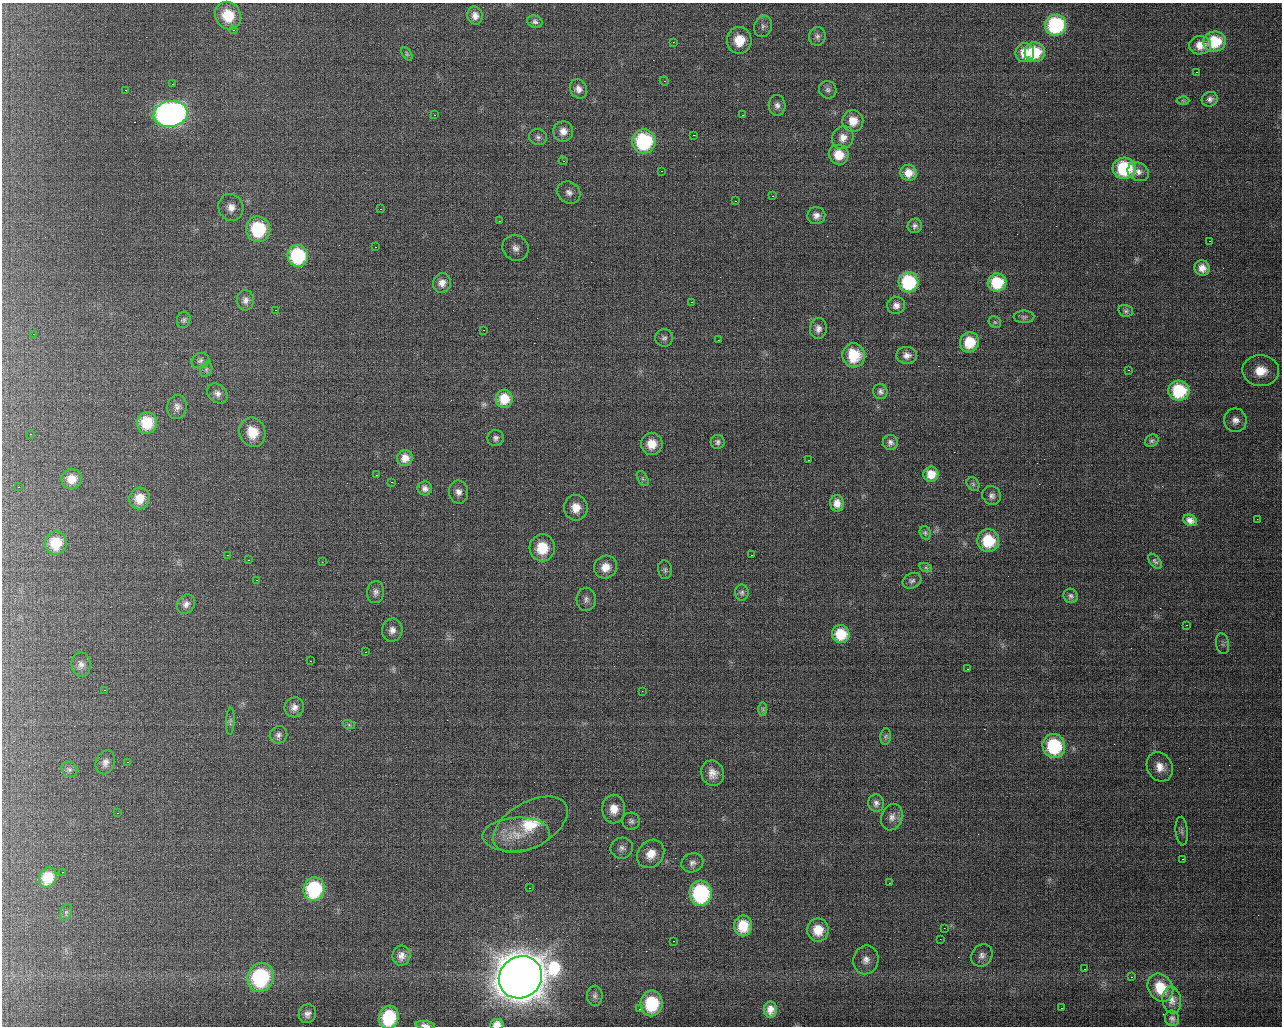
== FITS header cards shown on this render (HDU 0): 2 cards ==
NAXIS1  =                 1280 / length of data axis 1
NAXIS2  =                 1024 / length of data axis 2

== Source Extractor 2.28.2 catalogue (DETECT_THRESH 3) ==
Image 1280 x 1024 px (HDU 0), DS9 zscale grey, 1 PNG px = 1 image px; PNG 1284 x 1028 px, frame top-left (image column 1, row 1024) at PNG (2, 3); each listed source drawn as its Kron ellipse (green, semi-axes under 4 px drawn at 4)
Background 102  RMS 2.2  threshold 6.48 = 3 sigma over >= 5 px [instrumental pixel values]
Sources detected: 190; all 190 listed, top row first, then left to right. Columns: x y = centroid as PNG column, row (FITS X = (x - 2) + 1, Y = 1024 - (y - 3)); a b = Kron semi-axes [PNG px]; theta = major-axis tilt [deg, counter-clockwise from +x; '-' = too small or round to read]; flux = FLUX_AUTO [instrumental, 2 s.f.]
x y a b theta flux
228 16 14 13 - 4900
475 16 9 7 -77 860
535 22 8 6 -23 380
1056 25 10 10 - 13000
763 26 11 8 74 620
233 30 4 4 - 150
817 36 9 8 - 610
739 40 13 12 - 3500
673 42 4 3 - 120
1214 42 11 10 - 5000
1200 45 11 9 2 1600
1035 52 10 10 - 4600
1025 53 9 9 - 2200
407 54 7 4 -55 190
1196 72 3 2 - 410
664 81 4 4 - 160
172 84 2 2 - 76
578 89 10 8 -64 880
125 90 2 2 - 110
828 90 9 8 - 520
1210 99 8 7 - 550
1183 101 6 4 -1 210
777 105 10 8 -86 710
171 114 17 13 9 79000
434 115 2 2 - 110
742 115 3 2 - 510
853 121 11 10 - 2000
563 131 10 10 - 1300
694 135 2 2 - 110
538 137 9 8 - 530
843 138 12 10 57 1300
644 141 12 12 - 14000
839 155 10 9 - 2800
563 161 4 4 - 150
1124 168 12 10 -5 9600
661 171 2 2 - 110
1138 172 11 9 -24 880
909 173 8 8 - 1500
569 193 12 10 -35 1000
772 196 3 2 - 190
735 201 3 2 - 330
231 207 14 12 -67 1500
380 209 3 2 - 150
816 216 9 8 - 810
499 221 3 3 - 160
915 226 7 7 - 450
258 229 13 12 - 9300
1209 241 3 2 - 410
375 247 2 2 - 330
516 248 13 12 - 1400
298 256 11 10 - 11000
1202 268 8 7 - 1200
908 282 10 10 - 9800
997 282 9 9 - 5000
442 283 10 9 - 1000
245 300 10 8 -88 740
691 302 3 2 - 170
896 305 9 8 - 770
275 310 2 2 - 260
1126 311 7 5 -14 340
1024 317 10 6 0 370
184 320 8 6 74 330
995 322 7 5 -42 280
818 329 10 8 88 820
483 330 3 2 - 370
33 334 3 3 - 77
664 338 9 8 - 560
718 340 2 2 - 72
969 342 10 9 - 4200
854 355 12 11 - 4200
907 355 10 8 -5 800
200 361 9 7 19 500
206 369 8 6 70 370
1128 370 2 2 - 110
1261 371 18 15 -4 3900
880 391 7 7 - 470
1179 391 10 10 - 7200
217 393 11 9 -42 800
504 399 9 8 - 2600
177 407 12 10 79 800
1235 420 12 11 - 1100
147 423 11 10 - 4400
252 432 15 13 -70 3100
30 434 3 2 - 170
496 438 8 8 - 500
1152 441 7 6 - 310
718 442 7 7 - 440
890 442 7 7 - 500
652 444 11 11 - 2400
405 458 8 7 - 1200
808 460 2 2 - 69
931 474 7 7 - 1700
376 475 2 2 - 81
72 479 10 10 - 1900
643 479 8 5 -59 320
391 482 2 2 - 89
973 484 7 6 - 340
18 487 2 2 - 230
425 488 7 7 - 640
459 492 11 9 -77 1000
992 496 10 9 - 680
140 498 11 10 - 2300
837 503 8 7 - 1200
576 508 13 11 -89 2300
1257 519 2 2 - 76
1190 520 7 5 -26 760
925 533 7 5 -70 250
988 541 11 11 - 6200
56 543 11 11 - 3700
542 548 13 12 - 4900
227 555 3 2 - 240
751 555 3 2 - 120
248 560 3 2 - 350
1155 561 9 5 -48 310
322 562 2 2 - 71
605 567 12 11 - 2100
926 568 6 4 -19 240
665 570 9 7 -83 390
256 580 3 2 - 140
912 581 10 7 26 410
376 592 11 8 83 660
742 593 8 7 - 370
1071 596 7 7 - 420
586 599 11 9 88 790
186 604 10 8 55 740
1186 625 3 2 - 430
392 630 11 10 - 1000
841 634 9 9 - 3600
1222 644 10 6 -79 520
365 652 3 2 - 310
310 661 2 2 - 130
81 664 12 9 -83 920
967 669 3 2 - 400
104 690 2 2 - 84
642 691 2 2 - 77
294 707 10 9 - 910
763 709 7 4 -90 250
230 721 13 4 87 300
349 725 6 4 -19 210
278 735 9 8 - 570
886 736 8 5 83 330
1054 746 12 11 - 9500
105 762 12 9 68 890
127 762 3 2 - 310
1160 767 15 12 -63 2000
69 769 8 7 - 420
712 773 13 11 -73 1400
876 803 8 8 - 570
614 809 14 11 89 2100
117 813 3 2 - 300
892 817 14 10 69 1000
631 821 9 8 - 530
530 825 41 22 29 8300
1182 831 14 6 -85 680
516 835 34 17 3 4800
622 848 11 10 - 850
651 854 15 12 51 2100
1182 859 3 2 - 220
692 863 11 9 19 770
62 872 2 2 - 80
48 878 10 8 66 3000
889 883 3 2 - 130
529 888 3 2 - 190
314 889 12 10 77 11000
701 893 12 11 - 17000
66 912 8 5 65 430
743 926 10 9 - 3500
944 928 2 2 - 66
818 930 11 10 - 2700
940 939 2 2 - 85
673 941 2 2 - 83
982 955 12 10 51 870
401 956 10 9 - 940
866 960 14 12 78 1500
1084 969 2 2 - 260
261 977 15 13 71 16000
520 977 22 20 37 810000
1131 977 3 2 - 180
1160 987 15 12 -58 3700
595 996 10 7 -88 600
1172 1000 13 9 -82 1000
652 1003 13 11 87 8100
1061 1008 2 2 - 200
639 1009 3 2 - 310
770 1009 8 6 87 1100
307 1014 9 8 - 780
389 1017 12 9 78 7800
1172 1018 8 7 - 420
497 1024 7 5 4 1000
425 1025 9 3 -6 480
At the frame edge (FLAGS 8, measured only in part): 3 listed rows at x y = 389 1017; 497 1024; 425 1025